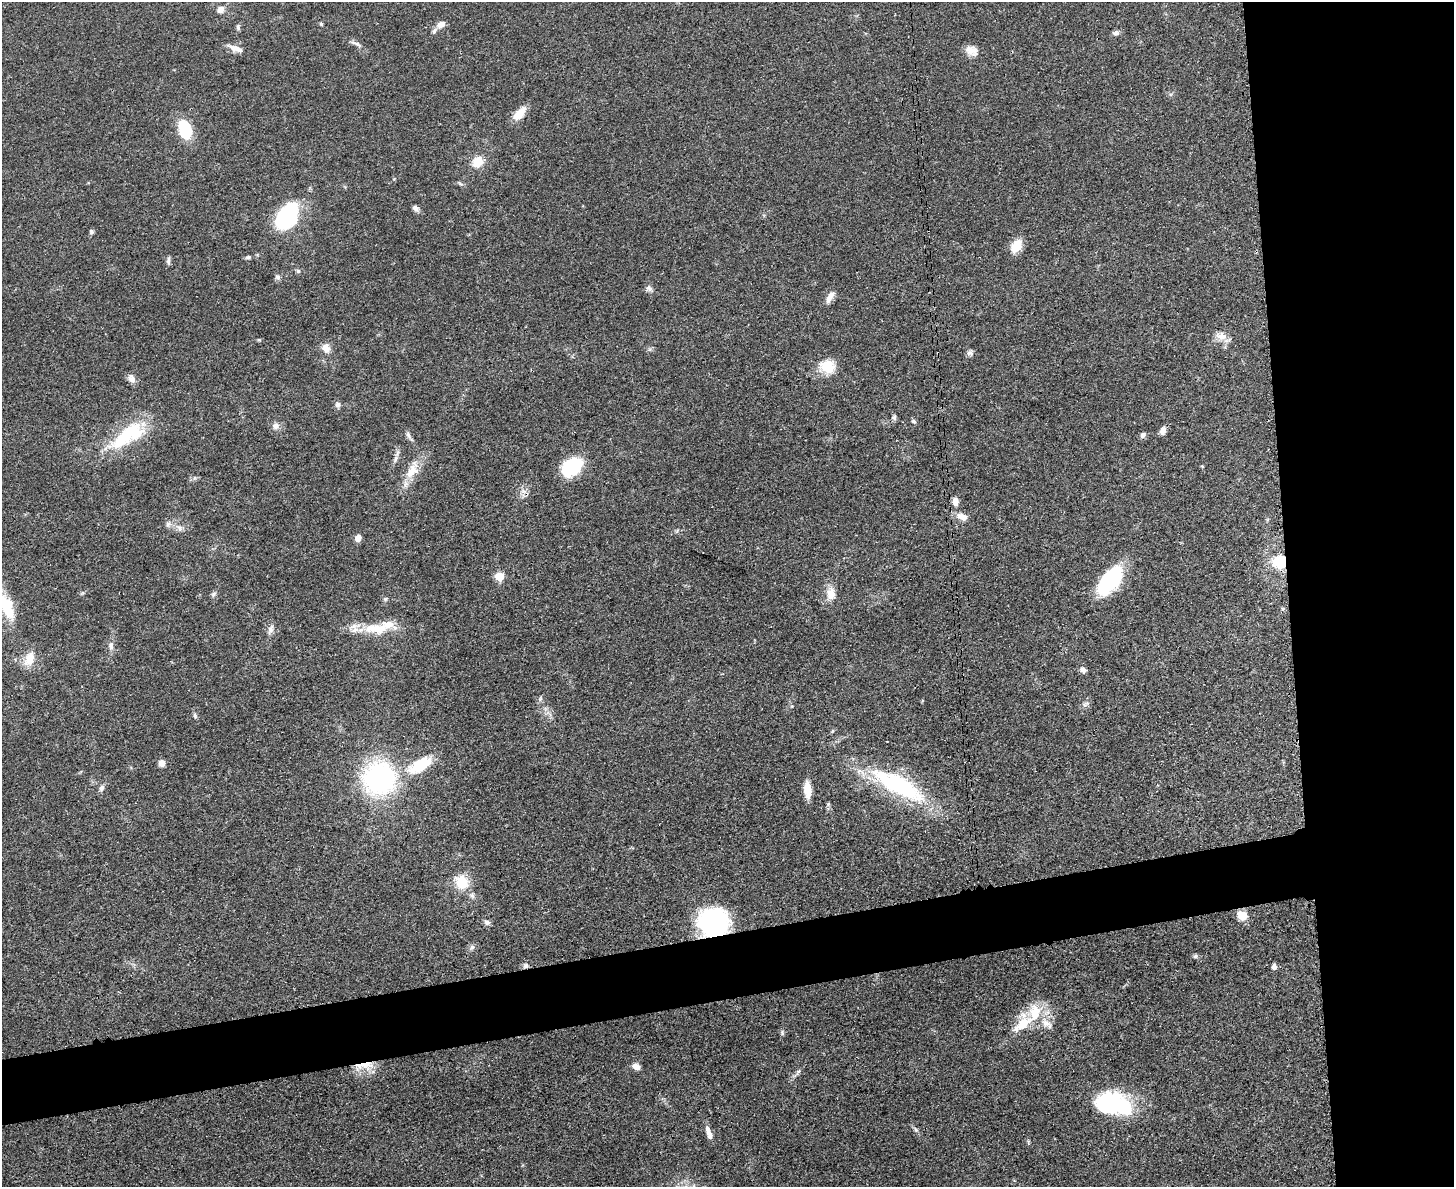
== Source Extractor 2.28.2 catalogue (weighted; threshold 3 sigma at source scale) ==
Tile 6 of 3 x 4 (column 3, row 2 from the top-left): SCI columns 3045-4496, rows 2383-3567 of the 4749 x 4765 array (HDU 1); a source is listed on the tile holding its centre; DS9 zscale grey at full resolution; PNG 1456 x 1189 px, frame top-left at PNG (2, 2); no overlay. Shown black and unused: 16% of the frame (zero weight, under 3 of 4 exposures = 2% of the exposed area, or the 3 px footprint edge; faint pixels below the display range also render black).
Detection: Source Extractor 2.28.2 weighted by HDU 2 'WHT'; one run over the whole footprint, this tile lists its part. Background 0.0457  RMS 0.0051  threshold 0.023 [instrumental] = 3 sigma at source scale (4.5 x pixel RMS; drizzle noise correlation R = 1.50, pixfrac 1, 0.05/0.05 arcsec/px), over >= 5 px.
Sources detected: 88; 5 inside a brighter listed object's ellipse — not listed separately; the other 83 listed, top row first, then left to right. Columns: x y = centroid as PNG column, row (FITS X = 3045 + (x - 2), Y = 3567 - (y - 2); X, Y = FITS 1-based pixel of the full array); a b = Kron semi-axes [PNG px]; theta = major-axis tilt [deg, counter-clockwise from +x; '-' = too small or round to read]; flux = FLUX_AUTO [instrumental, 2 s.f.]
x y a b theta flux
220 9 8 7 - 2.8
321 24 5 4 - 0.63
441 24 12 8 26 3.1
238 27 8 5 -80 1
1115 33 9 6 -2 1.4
356 43 17 4 -22 1.9
235 48 21 7 -19 3.9
972 51 16 11 -26 4.7
519 114 18 8 49 7.5
185 129 16 10 -74 25
478 162 13 12 - 7.8
415 208 9 6 -47 1.8
287 216 32 20 59 42
91 232 6 5 - 1.1
1016 246 15 10 54 8.4
248 257 7 5 8 1.1
168 260 11 4 86 1.4
298 271 6 6 - 0.87
277 277 7 6 - 1.4
649 288 10 7 -47 1.8
830 297 17 7 58 3.7
1221 336 17 10 -11 4.8
259 340 5 4 - 0.62
326 348 13 10 -53 4
970 353 8 7 - 1.7
827 367 19 16 -10 12
132 378 14 7 -54 2.5
337 405 9 7 -87 1.6
894 417 7 6 - 1.2
914 421 7 4 -28 0.86
276 426 10 10 - 2.8
1163 430 9 6 73 2.7
125 435 56 17 44 29
408 435 11 5 -61 1.7
1143 435 8 6 49 1.7
395 459 11 6 66 1.9
1202 466 4 4 - 0.43
572 467 23 16 37 25
412 471 22 14 51 9.4
955 501 9 7 -88 3.4
962 517 13 8 -23 4.5
168 524 9 6 71 1.5
179 527 10 7 -25 2.6
358 538 9 7 68 2.9
1280 562 14 13 - 16
499 576 5 5 - 18
1110 580 30 15 53 46
214 594 8 5 41 1.2
831 594 17 11 -87 6.1
385 599 6 5 - 0.86
6 606 34 15 -63 18
376 629 42 14 -2 17
270 630 13 7 74 2.5
111 646 13 6 -89 2.2
29 659 21 12 67 7.5
1083 670 7 6 - 2.3
1087 703 8 4 14 1.1
195 716 7 5 -74 1.1
832 731 6 4 70 0.59
162 763 8 7 - 2.7
420 765 33 15 32 21
379 778 27 26 - 99
899 785 61 19 -28 69
102 788 9 6 70 1.8
807 790 17 7 -86 8
828 804 6 5 - 0.8
462 882 16 14 -63 13
472 895 8 6 -74 1.6
1242 915 11 9 -37 5.9
487 922 8 6 -35 1.8
713 922 29 24 -3 75
472 947 9 6 30 1.6
1195 956 6 6 - 1
526 966 8 6 45 1.6
1274 967 5 5 - 2.4
1035 1013 28 19 83 16
782 1033 8 4 90 0.87
365 1065 28 9 4 9.3
636 1066 9 6 -28 3.7
798 1072 11 4 56 1.4
1113 1104 41 24 -11 49
916 1130 8 5 -54 1.2
709 1133 18 6 -72 3.6
Overlapping masked pixels (flux is a lower limit): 4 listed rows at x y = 1280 562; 713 922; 526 966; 365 1065
Isophote crosses this tile's border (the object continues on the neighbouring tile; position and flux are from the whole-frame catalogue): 1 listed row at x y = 6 606